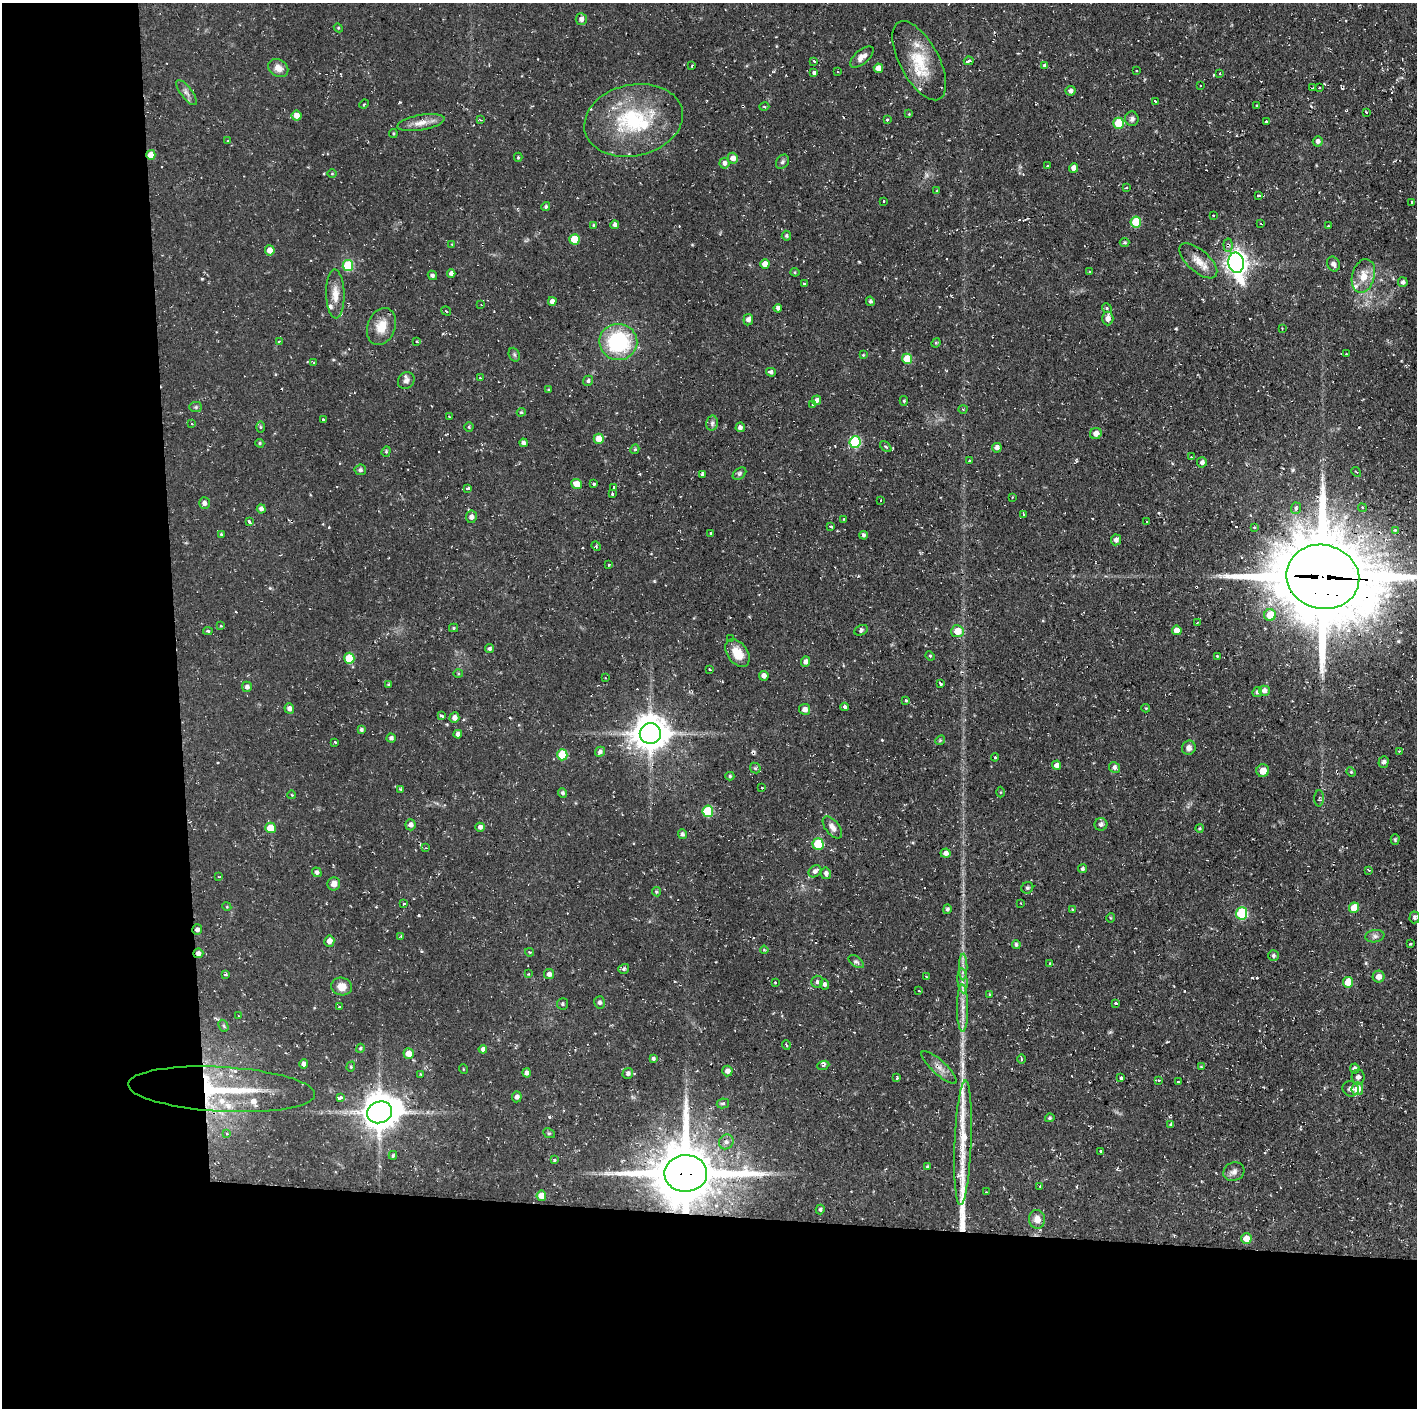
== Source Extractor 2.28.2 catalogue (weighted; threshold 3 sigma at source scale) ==
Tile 7 of 3 x 3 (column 1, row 3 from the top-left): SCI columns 2-1416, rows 1-1406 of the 4247 x 4218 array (HDU 1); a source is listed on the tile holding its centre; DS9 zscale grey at full resolution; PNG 1419 x 1410 px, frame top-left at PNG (2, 3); each listed source drawn as its Kron ellipse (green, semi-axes under 4 px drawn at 4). Shown black and unused: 24% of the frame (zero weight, under 2 of 3 exposures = <1% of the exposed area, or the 3 px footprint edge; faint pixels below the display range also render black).
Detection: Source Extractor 2.28.2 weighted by HDU 2 'WHT'; one run over the whole footprint, this tile lists its part. Background 0.0586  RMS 0.0063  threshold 0.0283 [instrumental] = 3 sigma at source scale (4.5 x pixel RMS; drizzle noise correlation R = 1.50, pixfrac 1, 0.05/0.05 arcsec/px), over >= 5 px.
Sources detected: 352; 21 cosmic-ray / hot-pixel residue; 2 long thin detections or spike segments (spike, bleed or trail) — neither listed nor drawn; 9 inside a brighter listed object's ellipse — not listed separately; the other 320 listed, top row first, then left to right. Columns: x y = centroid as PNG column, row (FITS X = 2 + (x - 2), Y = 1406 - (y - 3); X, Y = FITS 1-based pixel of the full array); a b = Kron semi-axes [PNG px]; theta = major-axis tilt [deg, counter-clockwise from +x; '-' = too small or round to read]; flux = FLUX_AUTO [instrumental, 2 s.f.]
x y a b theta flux
581 19 6 5 - 2.6
338 28 4 4 - 0.68
862 57 14 7 40 4
814 61 3 2 - 1.1
919 61 44 19 -62 26
969 61 5 3 - 2
1045 65 3 3 - 7.4
692 66 3 2 - 0.62
278 68 10 8 -32 5.2
878 68 5 4 - 4.6
1136 70 3 2 - 0.67
837 72 3 2 - 0.6
814 73 4 3 - 3.5
1220 74 3 3 - 2
1201 85 3 2 - 0.56
1313 88 4 3 - 1.6
1319 88 3 2 - 0.69
1070 91 5 4 - 2.1
187 93 15 6 -52 2.8
1155 101 3 3 - 3.6
364 104 5 3 - 0.6
1257 106 3 3 - 1.4
764 107 5 3 - 0.61
1366 112 3 3 - 0.98
909 114 4 4 - 0.48
296 116 5 5 - 4.9
1132 119 7 6 - 2
480 120 3 3 - 0.58
634 120 50 35 12 60
887 120 3 3 - 1.2
1266 122 3 3 - 4.1
421 123 24 7 10 6.4
1119 123 5 5 - 23
393 133 4 3 - 0.69
228 141 3 3 - 0.65
1318 141 5 5 - 2
151 155 5 4 - 7.4
518 157 4 4 - 0.74
733 158 5 5 - 4.3
782 162 8 6 53 1.4
724 163 5 5 - 2.3
1047 166 3 2 - 0.89
1074 168 5 4 - 3.6
332 174 4 3 - 0.55
1126 188 3 3 - 0.69
937 191 4 4 - 0.56
1259 195 4 2 - 1.3
883 201 3 2 - 0.67
1412 203 3 3 - 1.9
546 207 4 4 - 1
1213 216 3 2 - 0.47
1136 222 5 5 - 20
1261 224 3 2 - 0.46
593 225 4 3 - 0.57
615 225 4 4 - 1.9
1328 226 3 2 - 0.48
786 236 5 5 - 0.96
574 239 5 5 - 16
1124 242 5 4 - 1
452 244 4 3 - 0.53
1228 245 6 4 -85 2
270 250 5 4 - 5.7
1198 261 23 11 -41 8.2
1236 263 10 7 -80 450
765 264 5 4 - 5.2
1333 264 8 6 -67 2.4
348 266 5 5 - 34
795 272 4 4 - 0.66
1089 272 3 3 - 1.7
451 273 4 4 - 2.3
432 275 5 4 - 1.1
1363 276 17 11 75 9.7
1403 282 5 4 - 1.8
804 284 3 3 - 0.64
335 294 24 9 -88 7.3
552 301 4 4 - 2.9
870 301 5 4 - 1.3
481 305 2 2 - 0.3
778 308 4 4 - 1.9
1107 308 5 4 - 1.1
446 311 5 2 - 0.63
1108 318 7 5 90 3.8
748 320 5 5 - 2.4
381 326 19 13 68 11
1282 328 2 2 - 0.41
279 342 3 2 - 1.1
417 342 4 2 - 0.46
618 342 19 18 - 52
936 343 5 4 - 0.84
1346 354 3 2 - 0.41
514 355 7 5 -68 1.2
863 355 4 3 - 0.53
907 359 5 5 - 11
314 363 3 3 - 0.57
771 372 5 4 - 2
480 378 3 3 - 0.59
406 381 9 7 49 2.6
588 381 5 5 - 1.4
549 390 3 3 - 0.66
817 400 5 4 - 2.2
904 401 5 4 - 0.9
813 405 3 3 - 5.2
196 407 6 5 - 1.1
963 409 4 3 - 0.52
521 412 4 3 - 0.81
449 417 3 3 - 1.2
323 420 4 3 - 2.7
712 423 7 5 76 1.8
192 424 3 2 - 0.45
260 427 5 4 - 0.77
469 427 4 4 - 0.73
740 427 5 4 - 1.6
1096 433 6 5 - 4
599 439 5 5 - 7.5
855 442 6 5 - 45
260 443 5 4 - 0.81
523 443 4 4 - 1.9
886 447 7 3 -44 0.97
997 448 5 4 - 3.2
635 449 5 4 - 0.95
386 451 5 4 - 0.89
1191 457 3 3 - 0.55
969 461 4 3 - 0.53
1202 462 5 5 - 1.9
360 470 6 5 - 1.3
1356 472 5 2 - 0.52
702 474 4 3 - 0.99
739 474 7 5 40 1.5
577 484 5 4 - 7.6
594 484 3 3 - 3.9
468 488 3 3 - 4.2
614 488 3 3 - 1
612 494 3 3 - 1.3
1012 497 3 2 - 0.46
881 501 3 2 - 0.54
204 503 5 5 - 2.5
1296 508 6 5 - 2.4
1362 508 4 4 - 0.9
261 509 4 4 - 2.2
1023 514 3 3 - 5.8
471 517 6 5 - 2.5
844 519 3 2 - 0.49
1147 521 3 3 - 1.8
249 522 4 3 - 2.3
831 526 3 2 - 0.74
1254 527 3 3 - 1
1395 530 4 4 - 0.94
710 533 3 3 - 1.9
221 534 4 4 - 0.73
863 535 4 4 - 1.2
1116 540 5 5 - 2.5
596 546 5 4 - 0.85
609 565 3 2 - 0.81
1323 577 37 32 -13 8700
1270 615 6 6 - 12
1197 623 3 2 - 0.52
221 626 3 3 - 1.1
453 628 4 4 - 0.71
861 630 7 5 26 1.3
1177 630 5 4 - 5.3
208 631 5 4 - 0.93
957 631 6 6 - 10
730 639 3 2 - 0.61
490 649 4 4 - 1.4
737 653 15 10 -55 10
930 656 5 4 - 0.82
1217 656 3 3 - 0.88
349 658 5 5 - 19
805 662 5 4 - 2.6
710 670 3 3 - 1
458 674 5 3 - 0.69
764 676 5 4 - 3.2
605 678 2 2 - 0.43
940 683 4 3 - 1.4
389 684 4 4 - 0.87
247 687 5 5 - 2.2
1264 691 5 5 - 2.9
1257 692 5 4 - 1.5
906 700 3 3 - 0.96
845 707 4 3 - 2.4
289 708 5 4 - 2.8
1146 708 4 4 - 0.61
805 709 5 5 - 3.3
442 716 4 3 - 2.5
454 718 5 5 - 3
361 730 4 3 - 1.2
650 733 10 10 - 1300
458 734 4 4 - 2.2
391 738 4 4 - 1.9
940 740 5 4 - 0.87
335 742 3 2 - 1.4
1189 748 7 6 - 3.2
1400 751 3 3 - 1.2
600 752 5 4 - 1.9
562 755 5 5 - 25
995 757 4 4 - 0.97
1384 762 6 5 - 1.6
1056 765 4 4 - 3.3
1114 767 6 5 - 2.1
755 768 6 5 - 1
1263 771 6 6 - 5.6
1351 772 5 4 - 0.67
730 776 4 4 - 0.96
762 788 3 2 - 1.6
401 789 4 3 - 0.59
1000 792 5 3 - 0.57
563 793 5 4 - 1.4
292 795 4 3 - 0.5
1319 798 8 5 87 1.3
708 811 5 5 - 28
1101 824 6 6 - 1.7
411 825 5 5 - 2.6
480 827 4 4 - 2.3
832 827 13 7 -51 3.8
270 828 5 5 - 11
1199 828 4 4 - 0.86
682 834 5 4 - 1.3
1395 839 5 4 - 0.96
818 844 6 5 - 27
426 848 3 3 - 0.64
946 853 5 4 - 2.9
1082 869 4 4 - 1.4
1369 870 4 3 - 0.58
815 871 7 5 42 2.5
317 872 5 4 - 1.9
826 873 6 5 - 2.4
219 876 4 2 - 0.51
334 884 6 6 - 4
1027 888 6 5 - 1.3
656 892 5 4 - 0.93
1021 903 3 2 - 0.45
404 904 3 2 - 1.3
227 907 4 3 - 0.52
1354 908 5 5 - 11
947 909 5 4 - 1.4
1072 910 3 3 - 1
1241 913 6 5 - 49
1414 917 6 5 - 1.5
1110 918 5 3 - 0.63
197 930 5 5 - 2.1
401 936 3 3 - 0.62
1375 936 9 6 8 2.1
329 941 5 5 - 4
1410 944 3 3 - 0.6
1016 945 4 4 - 1.2
764 950 4 4 - 0.64
529 952 4 3 - 0.69
198 953 5 4 - 2.4
1273 956 5 5 - 1.4
856 962 9 5 -35 1.4
1050 963 4 3 - 0.51
963 967 13 3 90 2.3
624 969 5 4 - 1.2
528 974 3 3 - 0.45
549 974 5 5 - 2.5
225 975 3 3 - 1.6
926 977 3 2 - 0.89
1379 977 6 6 - 4.1
963 981 12 5 -85 3.3
775 982 3 3 - 0.59
817 982 6 5 - 1.4
1348 982 5 5 - 12
824 984 5 4 - 1.9
342 987 10 9 - 5.9
919 991 3 2 - 0.5
990 994 3 3 - 0.68
600 1002 6 5 - 1.5
1116 1003 3 3 - 1.3
562 1004 5 5 - 1.1
340 1007 3 3 - 1.2
963 1008 23 5 -89 6.2
238 1016 2 2 - 0.62
223 1026 6 4 -63 1.1
786 1045 5 3 - 0.62
360 1048 4 4 - 0.86
483 1049 4 4 - 1.9
409 1054 5 5 - 7
653 1059 4 4 - 1.2
1021 1059 5 3 - 0.66
304 1064 5 4 - 2.1
823 1065 6 3 21 1.2
351 1067 5 4 - 0.77
939 1067 23 7 -43 4.9
1201 1067 4 3 - 0.53
463 1069 5 3 - 0.46
1355 1069 5 5 - 2.3
727 1071 5 5 - 3.3
527 1073 4 4 - 2.2
628 1073 5 5 - 1.9
421 1074 4 3 - 0.66
1358 1077 7 6 - 2.1
897 1078 3 3 - 1.4
1121 1078 3 3 - 6.4
1159 1080 4 3 - 0.9
1178 1082 3 2 - 0.48
222 1089 94 22 -3 66
1351 1089 8 7 - 2.4
1357 1089 6 6 - 9.2
517 1097 5 5 - 2.2
341 1098 4 3 - 9.5
723 1103 6 5 - 1.4
379 1112 13 10 21 1500
1050 1118 5 4 - 0.97
1171 1125 4 3 - 1.2
549 1133 6 4 -27 0.86
227 1134 3 2 - 0.43
726 1142 8 7 - 2.5
963 1143 62 8 88 20
1100 1151 3 3 - 1.9
393 1155 4 3 - 0.85
554 1160 3 3 - 0.94
927 1167 4 3 - 0.67
1234 1172 11 9 20 2.9
686 1173 21 18 1 4600
1040 1186 2 2 - 0.45
986 1192 3 2 - 0.66
541 1196 5 4 - 6.7
820 1209 5 4 - 1.3
1037 1219 9 8 - 4.7
1246 1239 5 5 - 8
Overlapping masked pixels (flux is a lower limit): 9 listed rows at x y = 151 155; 1228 245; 1323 577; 197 930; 198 953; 939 1067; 222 1089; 379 1112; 686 1173
Isophote crosses this tile's border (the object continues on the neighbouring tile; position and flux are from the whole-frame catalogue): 1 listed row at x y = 1323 577